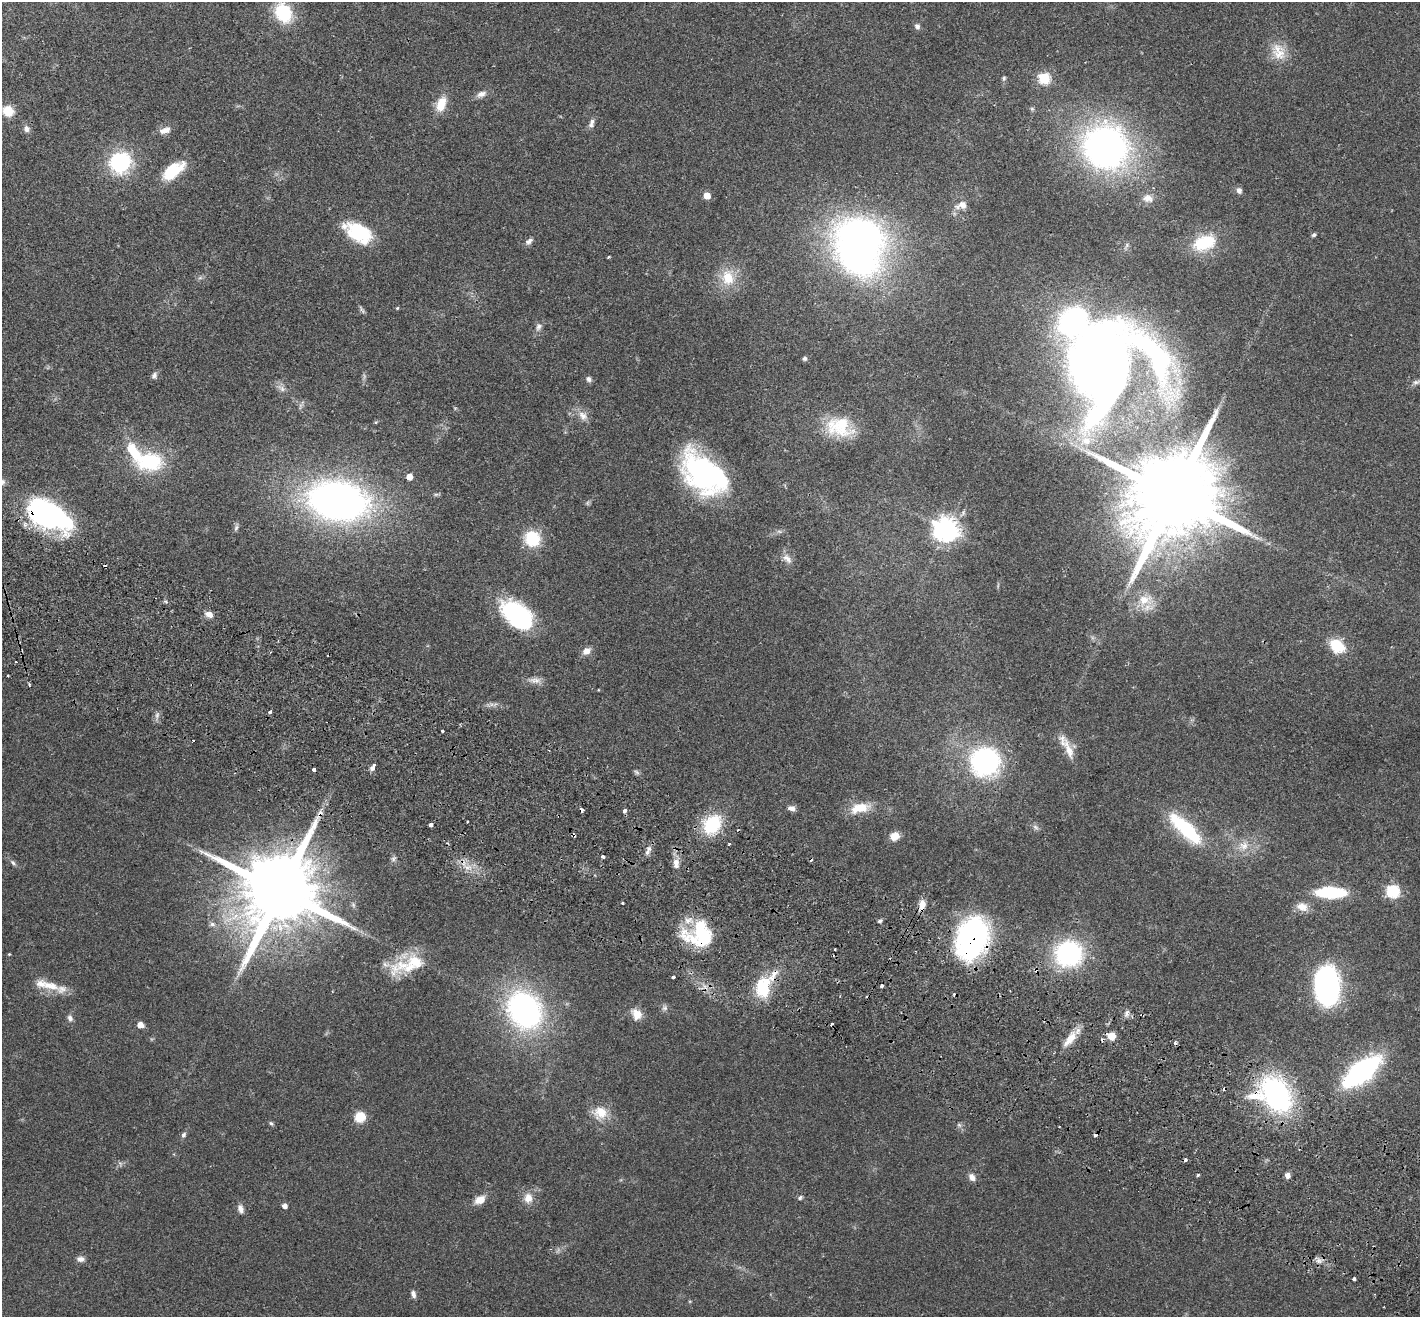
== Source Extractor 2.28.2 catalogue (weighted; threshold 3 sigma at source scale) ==
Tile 6 of 4 x 4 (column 2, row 2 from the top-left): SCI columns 1448-2865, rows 2828-4142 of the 5733 x 5790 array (HDU 1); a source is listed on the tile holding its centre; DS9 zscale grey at full resolution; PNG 1422 x 1319 px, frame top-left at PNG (2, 2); no overlay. Shown black and unused: <1% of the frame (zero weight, under 2 of 3 exposures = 3% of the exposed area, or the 3 px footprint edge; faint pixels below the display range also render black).
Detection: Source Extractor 2.28.2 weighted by HDU 2 'WHT'; one run over the whole footprint, this tile lists its part. Background 0.0446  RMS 0.0066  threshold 0.0298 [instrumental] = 3 sigma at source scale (4.5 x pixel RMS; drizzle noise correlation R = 1.50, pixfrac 1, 0.05/0.05 arcsec/px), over >= 5 px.
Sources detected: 164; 5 too faint to see at this stretch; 2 inside a brighter object's white glare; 14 cosmic-ray / hot-pixel residue — not listed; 7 inside a brighter listed object's ellipse — not listed separately; the other 136 listed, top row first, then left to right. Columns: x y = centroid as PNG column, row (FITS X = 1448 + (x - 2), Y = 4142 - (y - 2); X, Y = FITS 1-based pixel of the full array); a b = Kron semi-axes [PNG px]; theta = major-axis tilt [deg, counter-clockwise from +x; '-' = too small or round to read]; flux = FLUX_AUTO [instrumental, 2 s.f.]
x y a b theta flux
283 13 18 14 -60 38
917 26 8 6 -66 2.1
1279 54 22 17 35 13
1004 78 7 5 80 1.2
1044 78 6 6 - 64
481 94 15 8 22 4
441 104 18 10 68 13
1032 109 6 5 - 1
8 111 9 8 - 15
591 123 12 6 71 2.9
26 129 10 9 - 2.8
165 130 15 7 20 5.5
1105 147 34 32 -32 310
120 162 20 19 - 59
173 171 31 14 37 23
1239 190 7 6 - 2.6
707 196 5 5 - 12
1148 198 14 11 -12 5.3
961 205 17 10 18 6.7
358 232 26 15 -32 46
861 235 44 27 -12 250
1314 235 6 5 - 1.2
529 241 10 6 39 2.6
1204 243 28 17 22 29
608 257 4 2 - 0.99
200 278 7 4 2 1.3
728 278 21 17 -88 19
361 308 9 4 -69 1.4
397 308 5 4 - 0.63
538 327 12 8 65 3
805 358 5 5 - 1.4
1101 365 66 59 41 940
154 375 10 7 74 2.2
589 379 7 6 - 2
1416 382 12 6 17 2.4
583 416 14 11 -49 5.8
376 422 5 4 - 0.68
839 427 34 25 -12 30
1086 441 12 11 - 7.6
150 461 30 20 2 46
704 473 49 30 -40 140
409 477 5 5 - 6.3
1173 496 29 19 58 18000
338 501 47 30 -9 360
49 516 53 27 -29 110
236 527 11 5 75 1.8
946 529 9 8 - 630
532 539 14 13 - 32
787 559 16 9 -48 4.7
1145 600 25 17 6 15
165 601 6 3 -19 0.94
209 614 10 7 -27 4.2
517 615 36 21 -39 78
1337 646 14 10 -38 24
586 651 9 7 33 5.3
16 662 2 2 - 0.55
8 675 2 2 - 0.71
535 680 20 8 -3 4.7
29 685 4 3 - 2.9
598 690 4 2 - 0.44
491 704 10 7 -13 2.5
270 712 4 3 - 3.5
157 715 9 5 66 2.1
442 731 3 3 - 2.2
1069 750 33 9 -70 10
985 762 24 23 - 130
374 765 3 3 - 2.2
372 768 4 3 - 7.5
314 770 3 3 - 5.1
636 772 10 5 -38 1.5
791 808 9 6 -18 3.1
860 808 26 11 13 15
581 810 4 3 - 4.2
625 811 4 4 - 2.5
467 821 3 3 - 1.9
712 824 19 15 53 39
431 825 4 4 - 4.8
1036 827 10 6 -44 2
1186 829 44 14 -44 55
574 835 4 3 - 1.6
894 836 10 8 29 7
729 843 4 2 - 0.69
1244 846 14 13 - 8.4
649 849 9 8 - 2.9
603 856 4 3 - 5
393 859 8 6 28 1.7
13 863 10 5 -47 1.9
676 863 15 8 88 5.6
467 867 12 5 -15 4.9
280 891 22 18 60 11000
1393 891 6 6 - 92
1331 892 21 8 -1 59
623 903 3 3 - 1
353 905 8 5 -70 1.4
922 905 13 8 82 6.4
1302 907 15 11 -18 6.1
880 921 6 5 - 1.2
212 924 8 5 -1 2
700 935 30 25 -4 51
973 938 38 26 76 170
9 954 3 3 - 0.57
1068 954 23 21 9 99
415 962 54 21 3 26
673 977 4 3 - 3.3
51 986 25 11 -18 11
1327 986 28 17 89 190
763 987 27 18 81 28
664 1008 9 8 - 2.1
524 1010 32 26 -58 180
1126 1013 10 5 74 2.2
636 1014 15 12 -58 7
70 1018 10 7 -70 2.5
140 1025 6 6 - 5.1
1112 1036 5 5 - 21
1070 1039 24 10 52 10
1361 1071 26 11 38 190
1276 1094 46 32 -55 110
600 1113 20 17 -2 12
360 1117 12 11 - 11
271 1123 7 4 -31 1.1
959 1125 6 6 - 1.5
184 1135 7 6 - 1.7
120 1164 7 5 -59 1.4
1198 1175 3 3 - 1
1287 1175 6 5 - 3.5
972 1177 10 7 -52 3.7
528 1198 13 11 87 7.1
800 1198 7 5 42 1.3
480 1200 12 8 30 8.3
284 1206 5 4 - 3.2
240 1209 11 7 -73 3.4
80 1259 10 7 0 3
1319 1261 10 7 -9 3.2
1354 1279 3 3 - 4.4
413 1294 8 5 -74 2.7
690 1301 5 3 - 0.61
Overlapping masked pixels (flux is a lower limit): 11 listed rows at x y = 1101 365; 1173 496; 49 516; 581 810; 712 824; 574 835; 280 891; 922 905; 700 935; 973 938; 1276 1094